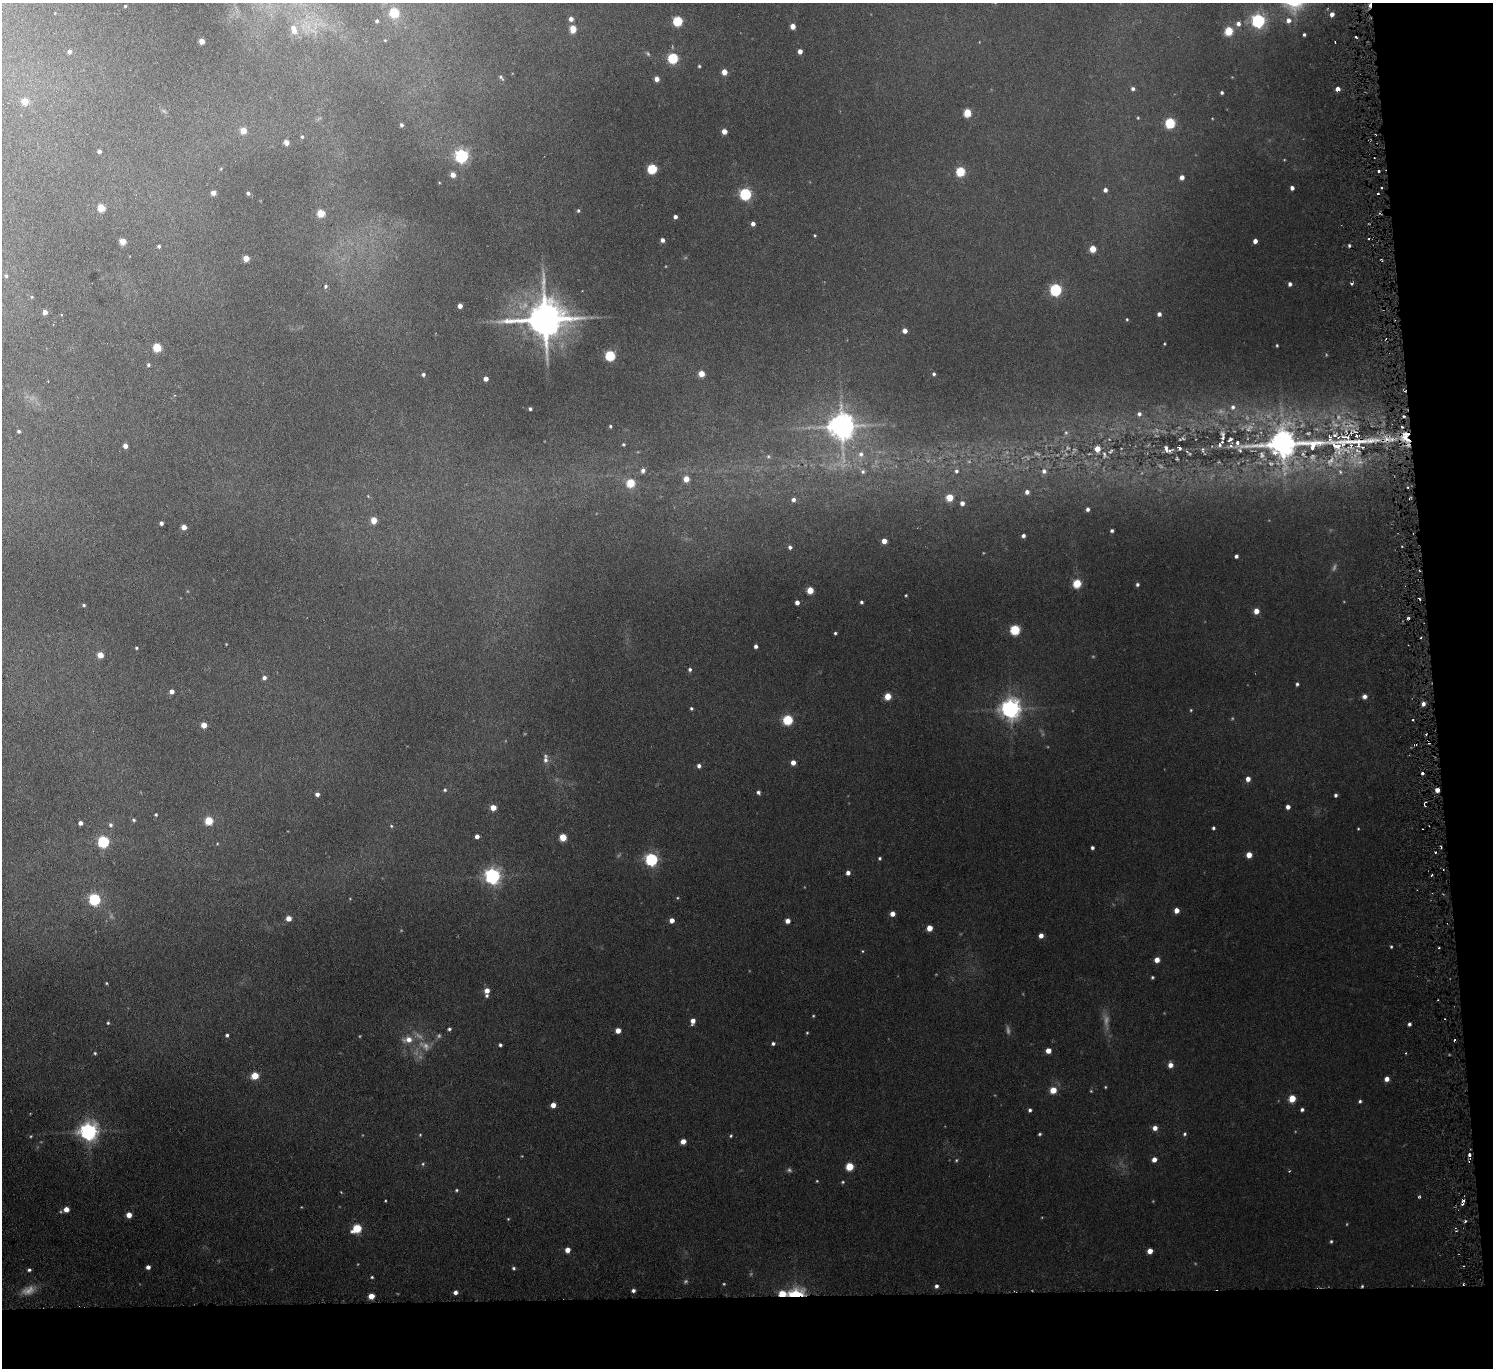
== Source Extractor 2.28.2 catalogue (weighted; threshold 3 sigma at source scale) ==
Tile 9 of 3 x 3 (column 3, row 3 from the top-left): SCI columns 3033-4523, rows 125-1490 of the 4545 x 4424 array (HDU 1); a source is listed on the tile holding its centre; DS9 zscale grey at full resolution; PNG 1495 x 1370 px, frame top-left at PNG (2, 3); no overlay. Shown black and unused: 9% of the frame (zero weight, under 3 of 6 exposures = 2% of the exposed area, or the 3 px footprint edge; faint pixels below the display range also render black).
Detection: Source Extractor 2.28.2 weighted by HDU 2 'WHT'; one run over the whole footprint, this tile lists its part. Background -0.0823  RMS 0.0079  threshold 0.0324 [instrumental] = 3 sigma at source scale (4.09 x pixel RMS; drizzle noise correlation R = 1.36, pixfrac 0.8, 0.05/0.05 arcsec/px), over >= 5 px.
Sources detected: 329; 48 too faint to see at this stretch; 14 cosmic-ray / hot-pixel residue — not listed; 5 inside a brighter listed object's ellipse — not listed separately; the other 262 listed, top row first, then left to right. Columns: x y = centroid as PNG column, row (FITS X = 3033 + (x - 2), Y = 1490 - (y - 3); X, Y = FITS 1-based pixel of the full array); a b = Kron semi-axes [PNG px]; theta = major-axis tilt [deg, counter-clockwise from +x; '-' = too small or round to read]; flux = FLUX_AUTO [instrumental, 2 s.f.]
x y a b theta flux
125 6 3 3 - 1
55 13 4 3 - 0.51
394 13 5 5 - 44
1332 14 4 4 - 3.7
571 19 5 4 - 4.2
1258 20 6 6 - 190
1288 20 7 6 - 4.3
377 21 4 4 - 1.7
678 21 5 5 - 55
1238 24 6 6 - 3.3
793 26 4 4 - 8.6
308 27 19 8 -80 11
573 29 5 4 - 20
294 31 9 8 - 6.1
1229 31 5 5 - 35
1304 34 3 3 - 1.3
1356 37 3 2 - 1.1
385 40 4 4 - 0.66
202 41 4 4 - 10
70 51 5 5 - 3
800 51 4 4 - 5.1
673 58 5 5 - 69
699 66 4 4 - 0.95
724 72 4 4 - 8.5
501 77 9 4 -56 1.7
657 79 4 4 - 6.3
1133 89 5 5 - 1.9
1338 89 4 4 - 4.7
1222 92 3 3 - 1.5
25 101 5 4 - 14
967 112 5 5 - 28
1138 118 4 3 - 0.75
1170 123 5 5 - 66
402 125 4 4 - 2.2
243 130 5 4 - 11
724 131 4 4 - 8.2
302 137 4 4 - 1.2
286 142 4 4 - 6.7
99 151 4 4 - 2.8
461 156 6 6 - 190
221 169 4 3 - 0.72
652 169 5 5 - 57
960 171 5 5 - 48
1378 171 3 3 - 1.5
453 175 6 5 - 5.8
1182 177 4 4 - 5
439 182 4 3 - 0.66
1382 187 2 2 - 0.85
1292 188 4 4 - 2.9
1105 190 4 4 - 3
213 193 4 4 - 5.3
248 193 4 4 - 1.4
745 194 5 5 - 110
101 208 5 5 - 22
578 211 4 4 - 1.3
321 213 5 5 - 24
675 217 4 4 - 2.9
753 224 4 4 - 3.4
815 235 4 3 - 0.77
662 240 4 4 - 3.3
123 241 5 4 - 14
1255 241 4 4 - 5.2
159 246 5 4 - 1.3
1093 249 5 4 - 17
246 258 4 4 - 11
6 276 5 4 - 1.3
1351 283 3 3 - 1.6
1290 284 4 3 - 2.3
326 286 5 5 - 1.6
1056 290 6 5 - 120
32 297 4 4 - 0.75
460 306 4 4 - 5
45 312 4 4 - 5.2
1159 314 4 4 - 3.1
61 315 4 2 - 0.51
545 319 12 11 - 2600
1127 319 4 3 - 0.8
905 331 4 4 - 5.9
1164 344 3 2 - 0.62
1277 345 3 2 - 0.79
157 347 5 5 - 33
610 355 5 5 - 69
148 365 5 4 - 1.5
423 374 4 4 - 1.8
701 374 5 4 - 11
934 374 4 3 - 1.5
486 379 4 4 - 5.2
1233 407 8 7 - 3.6
530 409 3 3 - 1.7
1139 414 6 6 - 2.9
1404 416 3 3 - 1.7
610 426 4 3 - 0.93
841 426 9 8 - 1000
19 431 4 3 - 1.5
1066 432 7 6 - 2.2
1223 436 18 7 -88 5.9
1357 436 6 5 - 2.7
1405 437 17 12 -81 16
1285 443 46 11 1 980
623 444 4 4 - 1
125 446 4 4 - 4.7
1231 446 7 7 - 3
1179 448 6 4 -28 1.9
1097 449 6 5 - 8.2
1167 449 13 8 -29 5.4
1203 450 12 4 -72 1.9
1111 451 8 5 50 1.7
1187 451 6 4 -27 1.6
861 454 9 8 - 4.6
1104 455 11 7 -84 3.5
768 456 6 6 - 1.7
643 470 5 5 - 3
956 471 6 5 - 2
1044 471 7 7 - 3.4
863 472 6 6 - 2
1340 472 6 5 - 1.8
686 479 4 4 - 11
630 483 5 5 - 38
1027 492 5 5 - 3.4
368 496 5 4 - 0.75
950 497 5 5 - 19
793 500 5 4 - 2.5
962 503 4 4 - 3.5
1088 509 4 3 - 2.4
374 520 5 4 - 14
161 523 4 4 - 2.5
184 527 4 4 - 7.6
1112 531 3 3 - 1.6
1023 536 4 4 - 2.5
884 541 4 4 - 6.4
790 547 4 4 - 2.1
1236 556 4 3 - 2.1
1077 583 5 5 - 33
1137 584 5 4 - 1.9
810 590 5 4 - 17
906 595 3 2 - 0.79
797 602 4 4 - 4.4
861 602 4 3 - 1.5
84 605 4 4 - 1.2
1256 611 4 4 - 8.6
1015 630 5 5 - 61
835 633 3 3 - 1.1
226 644 3 3 - 0.47
756 646 4 4 - 2.7
136 648 3 3 - 0.99
100 655 5 4 - 12
690 669 5 5 - 1.8
264 678 5 5 - 2.9
1297 684 4 3 - 1.4
172 691 4 4 - 4.2
888 696 5 4 - 18
1364 696 6 5 - 2.9
1423 704 5 4 - 4
691 708 4 4 - 1.2
1010 709 7 7 - 530
1191 710 4 4 - 0.74
788 720 5 5 - 57
1413 720 2 2 - 0.89
204 725 4 4 - 10
1429 742 3 2 - 1.5
545 759 13 6 -88 3.7
793 762 4 4 - 6.3
699 766 4 4 - 2.6
1248 779 5 4 - 5.1
445 790 4 4 - 1.2
1437 790 4 4 - 5.7
758 792 5 4 - 2
317 794 4 4 - 3.1
1336 795 4 4 - 1.6
493 807 4 4 - 10
1288 807 4 4 - 3.9
156 814 4 4 - 0.98
134 820 5 5 - 1.3
209 821 5 5 - 29
80 823 4 4 - 3
110 825 6 5 - 2.2
391 826 5 4 - 0.89
1213 828 4 3 - 1.4
1358 829 3 3 - 0.63
477 836 4 4 - 3.5
563 837 5 5 - 20
103 841 5 5 - 92
1092 848 4 3 - 1.8
1249 855 4 4 - 9.9
879 858 4 4 - 1.1
651 859 6 6 - 140
1443 869 3 2 - 0.65
848 873 4 4 - 3.6
1432 875 3 2 - 1.1
492 876 6 6 - 290
94 899 6 5 - 99
1176 910 4 4 - 6.4
892 914 4 4 - 5.7
289 918 6 5 - 4.6
672 920 4 4 - 5.8
787 921 4 4 - 5.4
929 928 4 4 - 11
1041 936 4 4 - 5.1
1391 947 4 3 - 0.97
862 951 4 4 - 0.7
1157 960 4 4 - 7.3
1152 977 4 3 - 1
106 983 4 3 - 0.72
487 990 5 4 - 6.7
487 995 5 4 - 1.5
693 1021 6 4 78 5.5
108 1023 4 3 - 0.98
1409 1024 4 3 - 1.8
449 1029 4 3 - 1.5
618 1030 4 4 - 8.1
807 1033 3 3 - 0.73
227 1035 4 4 - 1.5
408 1039 12 8 6 7.5
773 1043 4 4 - 1.7
500 1045 4 3 - 1.5
1048 1051 4 4 - 8
95 1053 4 4 - 1
1170 1065 5 5 - 5.2
255 1076 5 5 - 20
1387 1079 4 4 - 5.1
1053 1090 5 4 - 15
1292 1098 5 5 - 19
1360 1101 4 4 - 1.4
553 1105 4 4 - 6.6
1302 1109 4 4 - 1.8
1030 1110 4 4 - 1.8
1155 1128 5 5 - 5
88 1131 7 6 - 430
1040 1134 4 3 - 1.1
1185 1134 5 5 - 1.5
420 1135 4 4 - 0.67
731 1136 4 4 - 0.98
683 1141 5 4 - 7.1
1154 1159 4 4 - 5.2
423 1164 5 4 - 1.1
849 1167 5 5 - 26
1289 1171 4 3 - 0.6
843 1182 5 4 - 0.89
456 1190 4 4 - 1
1419 1197 4 4 - 0.93
385 1201 3 2 - 0.65
1463 1202 6 3 71 2.8
66 1209 5 5 - 7.1
129 1215 4 4 - 7.8
508 1219 4 4 - 0.66
1465 1221 4 3 - 1.1
357 1228 6 5 - 40
1331 1241 4 3 - 1
567 1250 4 4 - 7.1
1150 1251 4 4 - 7.5
148 1267 4 4 - 3.7
513 1268 4 4 - 1.3
29 1270 5 4 - 1.6
372 1277 4 3 - 0.98
1463 1284 3 2 - 0.96
936 1286 5 4 - 2.3
1362 1286 3 3 - 0.91
633 1290 4 3 - 2.1
455 1292 4 4 - 3
782 1294 5 4 - 23
796 1294 10 6 7 66
371 1296 5 4 - 11
Overlapping masked pixels (flux is a lower limit): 11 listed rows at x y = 1338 89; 1404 416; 1405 437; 1285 443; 1429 742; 1437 790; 1463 1202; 1463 1284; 1362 1286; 782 1294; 796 1294